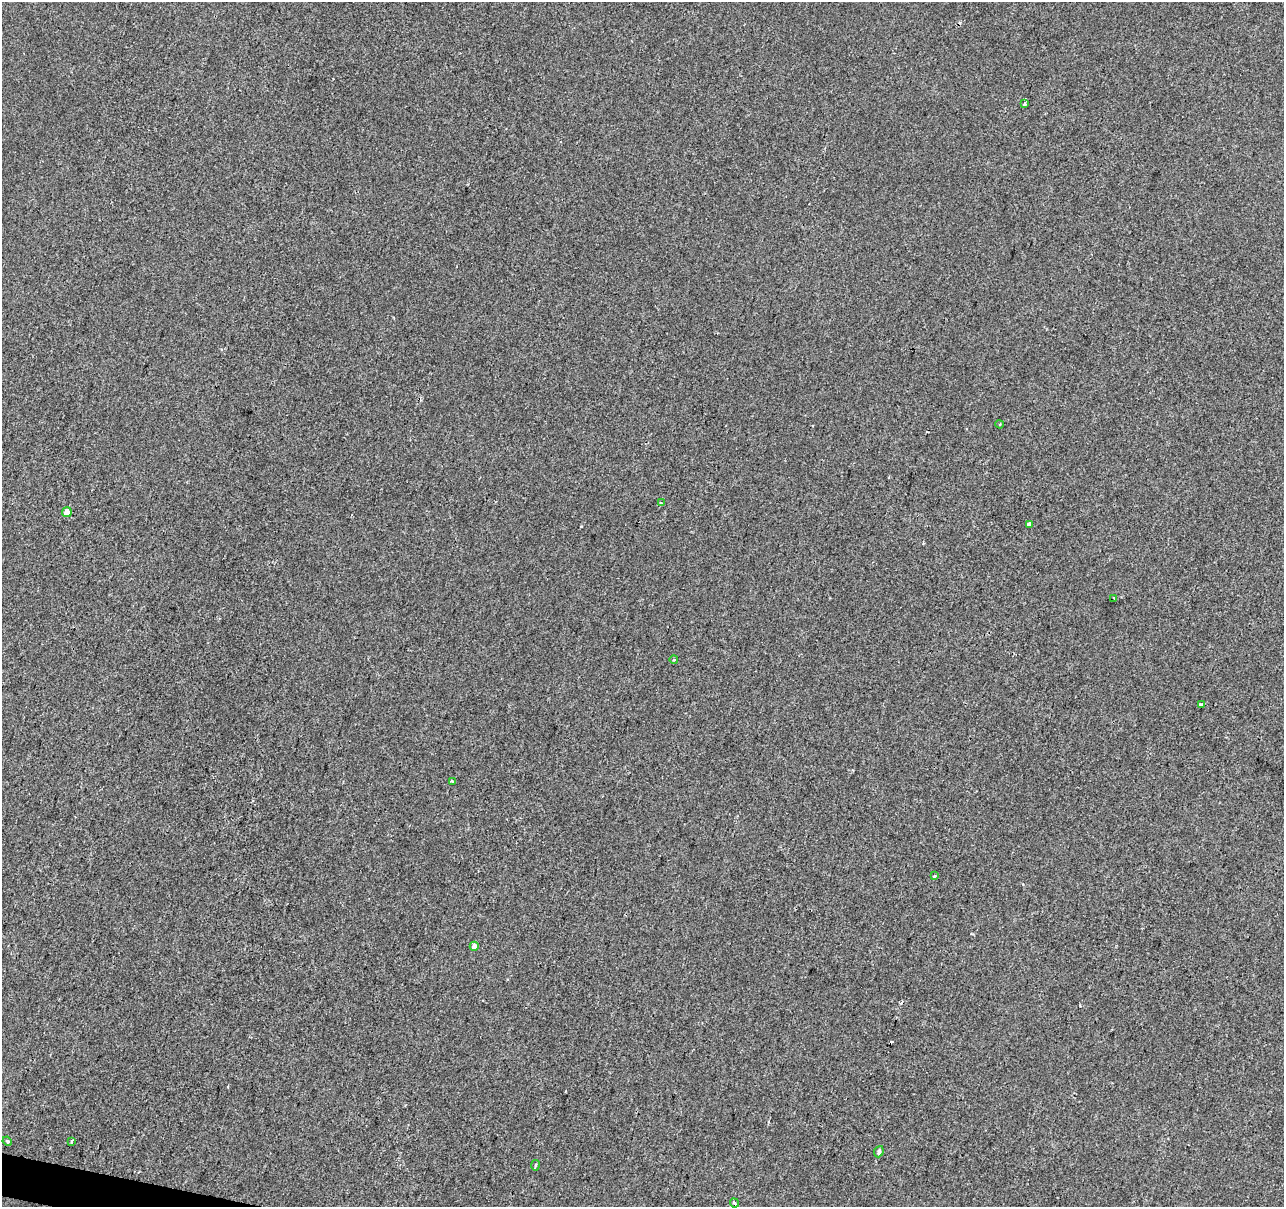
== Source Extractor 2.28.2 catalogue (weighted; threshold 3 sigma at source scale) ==
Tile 7 of 4 x 4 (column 3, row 2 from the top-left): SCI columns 2565-3846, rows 2629-3833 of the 5136 x 5319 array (HDU 1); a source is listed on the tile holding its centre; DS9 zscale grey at full resolution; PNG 1286 x 1209 px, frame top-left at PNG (2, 2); each listed source drawn as its Kron ellipse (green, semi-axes under 4 px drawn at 4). Shown black and unused: <1% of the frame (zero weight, under 2 of 3 exposures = <1% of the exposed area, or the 3 px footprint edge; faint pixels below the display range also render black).
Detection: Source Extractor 2.28.2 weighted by HDU 2 'WHT'; one run over the whole footprint, this tile lists its part. Background 3.32e-04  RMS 0.0042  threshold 0.0188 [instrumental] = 3 sigma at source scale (4.5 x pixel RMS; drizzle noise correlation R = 1.50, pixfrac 1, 0.0396/0.0396 arcsec/px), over >= 5 px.
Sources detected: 20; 4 cosmic-ray / hot-pixel residue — neither listed nor drawn; the other 16 listed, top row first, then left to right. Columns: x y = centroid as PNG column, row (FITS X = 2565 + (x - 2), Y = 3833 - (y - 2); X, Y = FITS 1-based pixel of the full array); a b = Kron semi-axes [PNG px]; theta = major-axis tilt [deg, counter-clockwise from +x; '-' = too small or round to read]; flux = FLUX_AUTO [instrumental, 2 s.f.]
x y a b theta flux
1024 104 4 3 - 0.92
1000 424 4 2 - 0.35
661 503 3 3 - 0.83
67 512 5 5 - 3.6
1030 524 4 3 - 6
1114 598 3 3 - 0.51
674 660 4 3 - 0.39
1201 704 3 3 - 1.2
452 781 3 3 - 0.63
934 876 3 3 - 1.3
474 946 4 4 - 2.8
7 1141 5 3 - 0.48
72 1142 4 3 - 2.7
879 1152 6 4 69 1.1
535 1165 5 3 - 0.52
734 1203 5 3 - 3.3